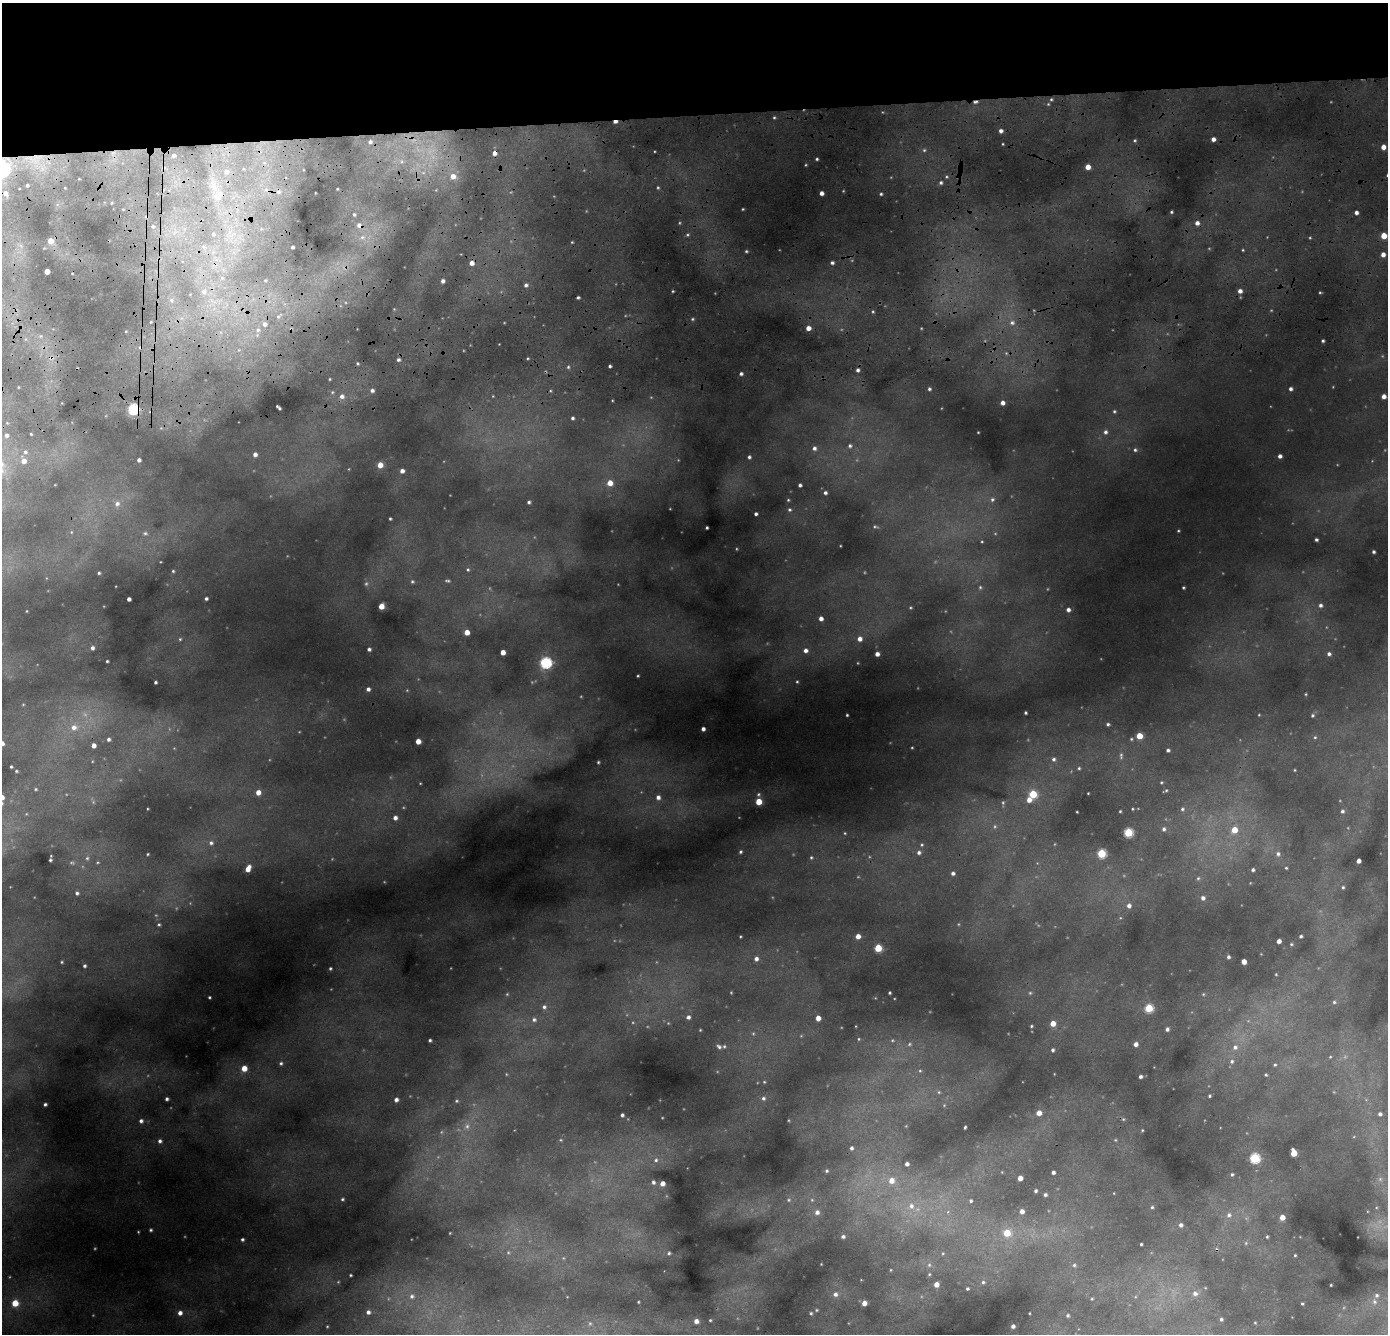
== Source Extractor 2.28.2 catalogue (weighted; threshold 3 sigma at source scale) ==
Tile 2 of 3 x 3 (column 2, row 1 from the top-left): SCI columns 1438-2823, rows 3226-4557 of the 4254 x 5119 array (HDU 1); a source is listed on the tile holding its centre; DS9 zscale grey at full resolution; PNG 1390 x 1336 px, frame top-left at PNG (2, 3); no overlay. Shown black and unused: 9% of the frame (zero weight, under 3 of 4 exposures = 24% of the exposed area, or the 3 px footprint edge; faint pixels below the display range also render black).
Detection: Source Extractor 2.28.2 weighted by HDU 2 'WHT'; one run over the whole footprint, this tile lists its part. Background 0.116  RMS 0.011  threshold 0.0483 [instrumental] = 3 sigma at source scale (4.5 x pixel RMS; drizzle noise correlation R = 1.50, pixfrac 1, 0.05/0.05 arcsec/px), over >= 5 px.
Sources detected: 315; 6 too faint to see at this stretch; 2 cosmic-ray / hot-pixel residue — not listed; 2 inside a brighter listed object's ellipse — not listed separately; the other 305 listed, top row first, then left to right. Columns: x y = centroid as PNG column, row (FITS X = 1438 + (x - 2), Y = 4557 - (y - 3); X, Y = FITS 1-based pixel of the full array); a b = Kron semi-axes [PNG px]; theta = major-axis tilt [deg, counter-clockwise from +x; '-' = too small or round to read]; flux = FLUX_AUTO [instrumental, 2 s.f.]
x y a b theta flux
1051 99 5 3 - 1.1
975 102 6 4 14 2
774 117 5 3 - 1.1
615 122 5 3 - 4
1001 131 4 4 - 3.3
1213 139 4 4 - 4.5
370 142 5 5 - 2.6
1383 147 5 5 - 7.1
924 150 4 4 - 1.3
494 153 5 5 - 5
173 155 4 3 - 2.6
817 159 3 3 - 1.3
1088 167 4 4 - 11
226 171 5 4 - 2.6
453 176 7 6 - 8.3
941 183 5 4 - 2
27 185 3 3 - 1.5
278 192 6 5 - 2.6
5 193 9 7 -59 5.8
821 193 4 3 - 4.5
881 194 3 3 - 1.3
218 197 8 7 - 5.1
743 209 4 2 - 0.74
1171 212 3 3 - 1.3
1356 213 4 4 - 3.6
354 214 4 4 - 1.4
1197 223 5 5 - 4.5
359 225 7 5 -40 4.4
153 226 4 3 - 1.3
213 234 4 3 - 1.3
1384 236 4 4 - 17
362 237 6 4 -17 2
50 241 5 4 - 10
572 242 3 3 - 0.85
292 247 3 3 - 2
1243 250 4 3 - 0.88
746 251 4 3 - 1.2
1383 254 5 5 - 5.6
472 263 5 4 - 5.9
832 263 4 4 - 2.2
47 271 4 4 - 12
222 278 6 4 -19 1.7
443 281 4 4 - 3.1
526 285 4 4 - 2.5
1240 291 5 5 - 4.7
204 292 7 7 - 5.8
1320 292 4 3 - 0.97
578 297 4 3 - 1.6
171 300 6 5 - 2.6
278 317 6 5 - 2.5
692 319 5 3 - 1.2
1012 323 7 5 75 3.2
265 324 7 6 - 4.8
808 328 5 4 - 7
258 330 7 6 - 4.3
1323 341 3 3 - 1.7
51 358 6 6 - 3.4
398 360 5 4 - 2.1
357 363 4 3 - 1.1
610 366 3 3 - 1.7
568 367 4 4 - 1.3
858 370 3 3 - 2.4
741 374 4 4 - 2.5
929 389 4 4 - 1.8
1291 389 4 4 - 2.3
372 390 5 4 - 3
332 392 5 3 - 1.4
342 396 6 6 - 4.8
1384 396 5 4 - 5.5
1002 403 4 4 - 4.7
279 408 6 2 -39 2
133 409 5 5 - 100
1114 411 5 4 - 1.4
572 418 3 3 - 1.7
978 432 3 2 - 0.62
1105 432 6 5 - 2.9
31 434 3 2 - 0.71
6 435 5 5 - 3.5
850 446 6 5 - 2.4
814 448 6 6 - 3.2
1135 450 5 4 - 1.7
25 452 5 5 - 2.1
255 454 5 4 - 3.6
1280 456 4 4 - 3.7
749 457 4 4 - 2.1
139 460 4 3 - 2.6
24 461 6 5 - 6.3
380 465 5 4 - 11
402 471 4 4 - 4
610 483 6 6 - 9.9
800 485 3 3 - 2.2
825 493 5 4 - 2.3
992 499 6 6 - 2.3
788 500 4 4 - 1
529 502 3 3 - 1.7
117 504 7 6 - 3.5
789 510 5 5 - 1.8
756 514 3 3 - 2
390 518 3 2 - 1.2
707 528 3 3 - 1.4
1178 531 4 2 - 0.83
145 533 5 5 - 1.8
1316 540 3 3 - 1.9
1374 552 3 3 - 1.7
468 570 6 4 -90 1.5
173 571 4 4 - 1.2
99 573 3 3 - 1.3
412 581 5 4 - 1.3
448 581 6 4 -6 1.5
980 587 5 5 - 1.4
1183 587 3 2 - 1.1
206 598 3 3 - 1.7
129 599 4 4 - 3.5
1320 605 5 5 - 2.6
381 606 4 4 - 12
1068 610 4 4 - 3.6
821 618 4 4 - 4.5
467 632 4 4 - 8.9
180 639 4 3 - 0.91
860 639 6 5 - 5.5
92 648 4 4 - 2.4
369 649 4 3 - 2.3
805 650 6 5 - 4.3
503 652 4 4 - 7.7
877 654 4 4 - 4.8
1329 654 4 4 - 2.7
107 661 3 3 - 1
546 663 6 6 - 100
155 682 3 3 - 1.4
797 682 4 4 - 1.1
368 689 4 4 - 2.8
1306 694 4 3 - 0.85
1025 713 3 3 - 1.3
847 715 3 3 - 0.9
1312 715 5 5 - 1.6
1108 724 4 4 - 1.8
74 727 8 8 - 6.2
703 729 4 3 - 3.1
1139 736 5 4 - 17
1315 737 5 4 - 1.2
108 739 4 4 - 2.2
418 741 4 4 - 9.8
2 743 5 4 - 4
93 745 4 4 - 5.3
1168 750 4 3 - 2.1
1054 759 5 5 - 2.1
598 762 4 4 - 1.2
11 767 3 2 - 1.1
1079 768 3 3 - 1.1
1295 770 4 2 - 0.65
16 771 3 3 - 1
1161 782 5 3 - 0.98
420 783 3 2 - 0.62
36 789 4 4 - 0.98
1166 790 5 4 - 1.3
258 792 5 4 - 7.8
1088 793 2 2 - 0.6
1033 794 5 5 - 31
658 797 6 6 - 4.3
1029 800 6 5 - 6.7
759 802 5 5 - 18
1003 803 5 5 - 1.5
1182 809 5 4 - 1.7
1120 811 3 2 - 0.92
1342 811 5 5 - 1.9
395 818 4 4 - 3.6
1164 829 6 5 - 2.3
1234 830 5 5 - 15
1128 832 5 5 - 54
211 843 6 5 - 2.5
741 852 4 4 - 1.6
919 853 5 5 - 2.7
1101 853 5 5 - 46
148 854 4 3 - 0.82
1278 854 6 6 - 2.6
811 857 4 4 - 1.2
87 858 5 5 - 2
50 860 3 3 - 1.4
1358 861 4 4 - 5.1
1286 868 3 3 - 1.1
248 869 7 5 61 9.8
1253 870 3 3 - 1.8
953 873 4 4 - 2.6
1198 878 5 4 - 1.4
1343 887 4 4 - 1.4
77 893 5 5 - 2.3
1203 898 5 4 - 3.1
1129 906 6 6 - 3.8
159 924 4 4 - 1.3
858 936 4 4 - 6.5
1301 936 3 3 - 1.6
1279 941 4 4 - 5
1291 944 4 4 - 1
878 948 5 4 - 32
1228 957 3 3 - 1.9
756 959 5 5 - 3.8
62 962 4 2 - 0.83
1244 962 4 4 - 8.2
84 966 3 3 - 1.6
330 968 3 2 - 1.2
889 993 3 3 - 1.1
1030 993 4 4 - 1.2
209 997 3 2 - 1
1334 1002 5 5 - 1.5
544 1007 6 5 - 2.4
1149 1008 5 5 - 39
688 1017 5 4 - 3.1
818 1018 4 4 - 6.7
534 1020 6 6 - 2.5
1053 1023 5 5 - 9.6
1031 1026 4 3 - 1.1
1167 1029 4 4 - 2.5
700 1030 3 3 - 0.71
859 1039 5 3 - 0.93
430 1040 3 3 - 1.5
909 1044 6 5 - 1.6
1136 1044 4 4 - 4.5
719 1047 7 5 -41 2.3
1235 1047 7 7 - 3.8
1053 1050 4 4 - 1.9
1330 1057 5 3 - 0.83
1232 1061 6 5 - 2.5
281 1063 5 4 - 1.7
1275 1065 4 4 - 1.2
244 1068 5 5 - 11
920 1071 5 3 - 0.93
1266 1075 4 3 - 1.1
1140 1076 3 3 - 2.5
764 1082 4 4 - 1
939 1092 5 3 - 0.92
1209 1096 3 3 - 1.2
763 1098 6 5 - 2.4
167 1099 4 3 - 2.1
396 1100 4 4 - 3.2
456 1101 4 4 - 1.1
45 1104 3 3 - 1.9
1039 1113 5 5 - 7.6
1380 1114 5 5 - 2.7
622 1115 4 3 - 1.9
141 1121 5 5 - 2.7
467 1126 6 6 - 2.8
965 1127 3 2 - 1.1
1142 1130 4 2 - 0.73
160 1141 5 5 - 2.6
851 1148 5 5 - 2
1294 1153 5 4 - 22
1254 1158 5 5 - 77
656 1160 6 5 - 2.7
907 1164 4 4 - 3.2
826 1171 5 4 - 1.4
1053 1172 4 3 - 2.6
1232 1174 4 3 - 1.3
1020 1178 4 4 - 6.8
1380 1179 5 5 - 2.1
891 1181 7 7 - 9.6
653 1182 5 5 - 2.5
662 1183 5 4 - 5.3
1036 1191 3 3 - 1.7
1045 1195 4 4 - 2
342 1199 4 3 - 1.3
788 1200 5 4 - 1.2
971 1201 5 4 - 1.5
911 1206 9 8 - 6.7
1152 1207 3 3 - 1.2
1022 1211 4 4 - 4.7
817 1212 6 6 - 4.1
1229 1215 6 6 - 3.1
1282 1217 4 4 - 7.9
1181 1225 4 4 - 2.6
151 1230 3 2 - 1.2
1007 1233 5 5 - 23
843 1236 5 5 - 2.5
1267 1237 4 3 - 1.1
242 1239 4 4 - 1.8
1141 1244 3 3 - 1.1
669 1253 3 3 - 1.2
1295 1255 3 3 - 0.94
929 1265 6 4 45 1.4
1074 1265 5 5 - 1.4
929 1274 4 3 - 0.89
351 1275 3 2 - 0.98
983 1282 4 4 - 1.4
936 1284 4 4 - 6.4
1331 1285 2 2 - 0.67
967 1289 3 3 - 1.3
835 1294 6 6 - 3.4
1195 1294 8 7 - 4.9
1377 1295 6 6 - 2.4
412 1296 7 6 - 3.2
1092 1299 5 3 - 0.93
638 1302 3 2 - 0.78
1374 1302 7 5 -70 2.8
15 1303 5 5 - 18
864 1303 4 4 - 6.7
1302 1304 3 3 - 0.99
368 1312 5 5 - 3.1
180 1313 5 5 - 4.3
811 1313 4 3 - 0.99
1068 1315 4 4 - 1.5
1221 1319 5 5 - 2.1
710 1320 3 3 - 0.93
696 1321 5 4 - 4.6
590 1323 6 4 0 1.6
1255 1323 4 4 - 1.1
1013 1326 4 3 - 3.1
Overlapping masked pixels (flux is a lower limit): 6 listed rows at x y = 975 102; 615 122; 494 153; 359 225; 51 358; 133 409
Isophote crosses this tile's border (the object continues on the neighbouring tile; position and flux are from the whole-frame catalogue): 1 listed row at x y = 2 743